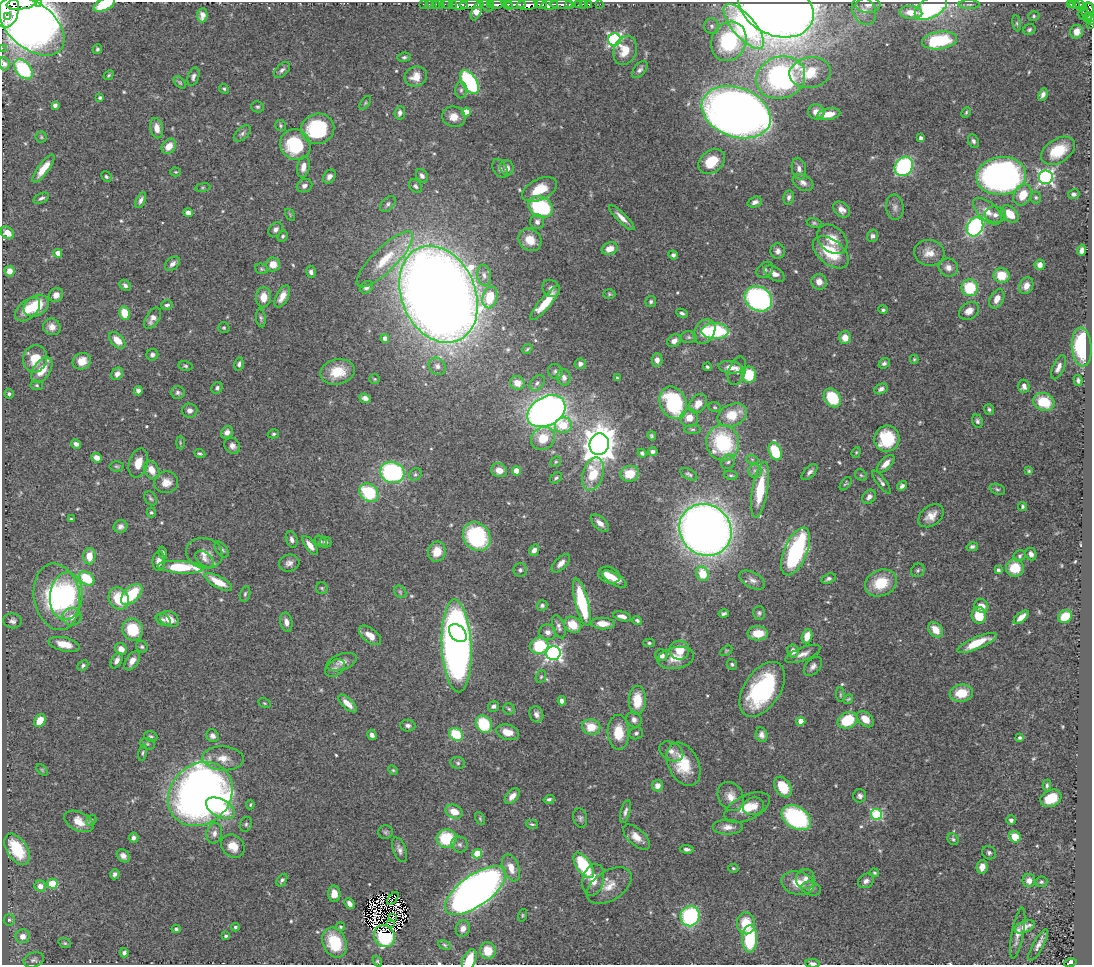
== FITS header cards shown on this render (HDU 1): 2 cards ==
NAXIS1  =                 1090
NAXIS2  =                  963

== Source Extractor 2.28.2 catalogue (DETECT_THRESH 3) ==
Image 1090 x 963 px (HDU 1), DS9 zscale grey, 1 PNG px = 1 image px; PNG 1094 x 967 px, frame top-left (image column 1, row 963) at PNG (2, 2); each listed source drawn as its Kron ellipse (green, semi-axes under 4 px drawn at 4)
Background 1.03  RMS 0.024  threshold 0.0715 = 3 sigma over >= 5 px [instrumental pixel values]
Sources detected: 574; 8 with non-positive FLUX_AUTO (blend fragments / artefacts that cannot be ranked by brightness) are neither listed nor drawn; of the other 566, the 500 brightest by FLUX_AUTO listed and drawn (66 fainter detections omitted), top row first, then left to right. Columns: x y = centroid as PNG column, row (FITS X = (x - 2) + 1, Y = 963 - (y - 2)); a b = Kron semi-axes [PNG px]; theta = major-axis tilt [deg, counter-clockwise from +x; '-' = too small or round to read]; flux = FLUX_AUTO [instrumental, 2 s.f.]
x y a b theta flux
38 2 2 2 - 49
22 3 15 5 7 3000
423 4 2 2 - 16
429 4 2 2 - 19
435 4 3 2 - 35
440 4 2 2 - 17
447 4 6 3 -10 62
497 4 9 3 6 680
516 4 10 3 1 560
541 4 6 3 -7 530
561 4 11 3 -1 350
569 4 3 3 - 170
579 4 3 3 - 59
583 4 2 2 - 11
589 4 3 3 - 42
600 4 2 2 - 11
1074 4 5 3 - 170
104 5 11 6 23 54
452 5 3 2 - 82
459 5 9 5 -6 1400
471 5 12 3 3 1500
486 5 8 4 -44 220
491 5 3 2 - 160
507 5 6 4 -36 370
527 5 10 5 4 2200
550 5 8 5 7 1500
868 5 12 7 3 9.4
969 5 10 4 0 3.9
1071 5 4 3 - 86
1080 5 6 4 -65 270
776 7 39 28 -25 2300
931 8 18 10 30 330
1090 8 6 3 -60 190
6 9 18 13 85 7400
864 10 15 11 -62 16
1088 11 9 6 -87 46
476 12 9 4 68 31
911 12 11 6 -5 22
1083 12 7 3 76 39
202 15 7 5 86 10
7 16 4 2 - 430
1034 16 6 4 16 2.4
1088 18 5 3 - 110
1091 19 5 2 - 28
1017 23 8 4 -82 3.1
1091 25 3 2 - 23
32 26 38 23 -40 1300
712 26 8 7 - 5.3
744 26 28 11 -49 290
1029 30 6 5 - 3.7
1077 32 7 6 - 13
614 40 6 6 - 360
939 40 18 8 7 120
729 41 20 17 64 160
2 48 2 2 - 13
97 49 5 4 - 2.8
625 50 15 11 70 26
404 57 6 4 10 3
4 64 7 5 -77 4.2
23 69 11 7 -50 130
282 70 9 5 44 5.6
640 70 10 6 49 5.8
810 73 21 15 8 51
108 75 5 4 - 2.2
193 77 9 5 71 5.6
416 77 11 9 23 20
781 78 25 21 18 370
180 82 7 4 -45 2.5
469 82 13 7 -58 260
224 89 5 4 - 2.6
461 90 8 6 88 4.8
1043 94 6 4 67 5.9
100 98 4 3 - 2.9
365 103 8 4 55 2.4
55 105 4 4 - 7
257 107 6 5 - 3.3
466 112 4 4 - 23
736 112 35 24 -21 1900
816 112 8 7 - 12
966 112 5 3 - 2.3
400 113 7 5 84 5.6
829 114 12 5 11 20
454 117 12 10 -16 19
280 126 6 5 - 2.6
157 128 10 6 -79 14
318 129 17 15 13 130
242 133 10 5 43 4.7
41 137 5 5 - 2.7
921 138 4 4 - 6.4
973 141 7 5 -65 4.3
295 145 16 14 -46 100
169 146 8 6 48 19
1058 151 18 11 33 46
712 161 15 11 38 40
904 166 10 8 52 280
303 167 10 6 79 12
507 168 8 6 -73 9
43 169 17 5 53 22
500 169 10 6 -60 6.3
799 169 11 7 -77 8.8
176 172 5 4 - 2.1
422 176 7 5 -57 6.8
1001 176 25 19 7 740
106 177 6 4 -45 2.8
329 177 7 5 54 7.5
1046 177 7 7 - 440
803 182 11 7 -30 8.8
304 186 8 6 26 6.4
415 186 7 5 -46 4.4
203 188 7 4 8 2.5
539 189 19 10 25 38
1074 194 6 5 - 4.1
1023 195 11 8 60 29
789 197 7 5 80 4.8
1036 197 6 5 - 2.8
41 198 8 5 24 4.2
141 200 8 4 65 6.1
755 202 7 5 19 7.6
388 204 9 6 47 4.7
541 207 13 10 -29 140
895 207 13 9 -85 8
842 210 9 7 -41 10
987 211 17 9 -43 20
188 213 4 4 - 7.7
1010 214 10 6 -45 31
290 215 7 4 -57 2.1
995 215 11 8 -5 9.5
622 218 17 5 -44 13
537 222 7 7 - 6.2
814 223 7 5 -10 3
975 227 10 8 62 280
275 229 8 6 48 5.9
7 233 7 5 -36 17
283 236 6 4 62 3
873 236 6 5 - 5.7
832 239 17 12 -43 28
530 240 12 10 -44 27
610 249 8 6 18 18
1082 250 5 4 - 7.9
778 251 8 7 - 7.7
831 252 21 12 -38 62
58 253 4 4 - 17
929 253 15 13 -8 19
673 255 5 4 - 4.6
385 259 37 12 45 58
172 264 8 5 42 7.4
273 264 7 7 - 18
1040 265 5 5 - 7.3
948 268 10 9 - 10
261 269 6 5 - 2.5
765 270 9 7 44 5.4
9 271 5 5 - 12
311 272 6 5 - 4.6
774 274 11 6 -32 12
484 275 10 7 -79 6.6
1002 275 8 7 - 37
819 282 8 7 - 12
125 285 6 5 - 5
1026 286 9 6 65 12
366 287 7 5 36 5.3
551 288 9 8 - 6.5
970 288 8 8 - 68
438 294 50 37 -67 3800
609 294 6 5 - 2.5
56 295 7 6 - 10
282 296 12 6 61 16
263 297 10 7 85 21
490 297 11 7 75 49
758 299 14 12 -32 320
997 299 10 6 63 14
651 302 6 5 - 3.3
545 303 22 5 50 35
167 305 6 5 - 4.1
36 306 13 10 29 51
27 309 14 9 42 24
883 310 5 4 - 2.9
969 311 11 8 32 13
125 313 7 5 -77 41
682 313 6 4 -24 3.9
152 318 12 6 58 12
261 318 9 5 -83 3.7
52 327 9 8 - 11
224 328 6 5 - 2.6
704 331 13 10 58 25
715 331 13 8 -1 150
689 337 8 6 -2 4.7
385 338 4 4 - 8.1
845 338 6 6 - 19
117 340 10 6 -46 22
674 341 7 5 35 8.9
1082 347 19 10 -86 120
527 349 5 3 - 2.1
152 355 6 5 - 4.7
35 359 13 12 - 36
914 359 4 4 - 2
657 360 7 5 88 8.3
82 361 9 8 - 22
884 363 6 5 - 4.3
239 364 7 4 82 4.1
580 364 6 5 - 6.4
185 366 7 4 -9 2.8
437 366 9 8 - 8.1
707 367 4 3 - 2.6
730 367 12 6 -6 15
1058 367 13 5 66 8.7
42 370 14 8 56 28
737 371 15 8 72 11
337 372 17 12 12 35
555 372 8 7 - 4.8
117 374 7 5 53 7.4
749 375 8 7 - 51
564 377 8 7 - 7.7
617 378 3 3 - 2.7
375 379 5 4 - 2.1
1078 381 5 4 - 4.5
517 383 7 6 - 18
537 383 9 6 52 5.2
37 385 6 5 - 2.5
1024 386 7 5 89 6.7
217 388 6 5 - 4
881 389 7 5 26 6.4
138 391 4 4 - 5.6
178 392 7 6 - 4.2
9 394 5 4 - 3.4
365 398 5 4 - 5.9
832 398 10 8 -54 72
1044 402 11 8 -20 53
673 403 17 13 -66 160
698 404 11 8 51 17
715 407 6 4 -21 2.6
989 409 5 5 - 3.2
189 410 8 7 - 7.4
546 411 20 14 30 1000
732 415 15 10 24 44
689 418 9 8 - 19
977 421 7 5 -68 4.1
563 425 8 7 - 41
693 429 8 4 0 3
227 432 6 5 - 7.5
273 434 6 4 15 2.7
652 436 4 3 - 2.4
543 438 12 11 - 37
887 439 13 12 - 76
180 443 7 3 -90 2.1
723 443 17 16 - 140
76 444 5 4 - 6.2
599 444 11 9 75 2700
232 446 8 7 - 7.6
775 451 9 6 -67 77
653 452 5 4 - 4.3
856 452 5 4 - 2.1
642 453 4 4 - 3.8
200 454 6 3 -24 3.2
97 458 5 4 - 11
752 459 6 4 -19 2.4
556 462 6 5 - 2.5
728 462 8 6 55 4.8
138 463 15 9 75 20
886 464 11 5 46 11
116 466 7 5 -2 2.7
151 470 10 7 -58 18
499 470 8 6 -21 17
516 471 4 4 - 29
755 471 6 6 - 5.6
1029 471 4 4 - 2.1
392 472 12 10 -16 220
810 472 10 5 46 5.9
415 474 7 5 44 3.3
593 474 17 10 73 58
630 474 9 8 - 28
689 474 9 5 -30 3.7
731 475 7 4 -10 2.6
861 475 6 5 - 2.8
556 478 6 4 37 3.1
166 482 12 11 - 15
882 482 14 4 -53 5.1
846 484 8 4 53 2.3
902 486 5 4 - 5.3
997 489 8 5 -19 3.6
760 490 28 7 81 73
369 493 10 8 -41 86
869 497 8 6 53 6.9
151 498 8 5 -56 3.2
1022 507 4 4 - 2.6
151 512 5 4 - 2.6
931 516 14 9 37 17
71 519 3 3 - 2.4
600 523 11 6 -42 11
121 526 7 6 - 6.2
705 530 27 25 -41 1800
477 537 15 13 -52 170
292 540 8 5 -71 6.3
321 541 6 5 - 3.1
325 542 6 5 - 4.6
310 545 11 5 -54 12
972 547 6 4 14 3.9
222 550 9 5 -53 5.1
534 550 6 4 55 7.3
796 551 25 11 67 240
437 552 10 8 70 30
163 553 6 3 -73 3.6
204 553 18 15 -16 20
1031 554 6 5 - 6.6
89 556 8 6 87 26
1020 556 6 5 - 3.3
204 559 10 6 -39 6.9
159 561 10 6 87 11
289 563 10 8 15 8.1
561 563 11 6 45 9.6
181 567 23 6 -4 91
1015 568 9 8 - 35
520 570 7 6 - 4.6
918 570 7 6 - 3.6
998 570 4 3 - 4.4
702 574 7 6 - 42
609 575 11 8 -20 17
87 578 8 6 -38 68
614 579 13 6 -31 17
828 579 7 5 18 4.3
752 580 14 7 -28 9.2
218 582 15 6 -28 31
881 583 16 13 24 53
322 588 6 6 - 2.6
400 592 7 5 -46 3.3
132 594 13 7 44 74
245 594 8 5 78 3.7
66 596 24 16 84 180
57 597 33 23 -80 190
119 599 11 9 -58 54
582 602 24 6 -76 120
542 605 5 5 - 3.8
981 606 7 6 - 15
759 613 7 6 - 3.5
724 614 5 3 - 4
979 615 8 7 - 44
622 616 9 4 -13 8.9
72 617 9 9 - 14
1021 617 9 4 39 13
1065 617 7 6 - 40
169 619 10 7 -29 19
163 620 8 5 -29 4.4
637 620 5 4 - 2.8
12 621 9 7 -8 6.1
286 622 9 6 -77 8.7
603 624 12 5 -4 17
573 625 9 7 -36 29
559 627 12 6 -72 6.1
132 630 11 10 - 60
935 630 8 6 -48 22
548 632 8 7 - 8.5
458 633 10 7 -45 210
758 633 10 7 0 31
370 635 13 7 -38 19
807 636 7 5 74 22
649 643 5 4 - 2.8
977 643 21 6 23 45
64 644 16 6 -13 21
457 646 46 14 -87 1400
539 646 9 8 - 68
142 647 6 5 - 3.3
121 649 6 5 - 14
679 650 10 9 - 27
726 651 7 4 30 2.1
793 651 6 6 - 11
553 653 7 7 - 480
803 654 19 6 21 12
661 655 6 6 - 9.8
676 658 18 11 11 24
117 661 8 5 60 7.2
132 661 11 6 56 13
342 662 15 8 18 13
732 664 5 5 - 3.1
83 665 6 4 43 3.5
813 666 11 7 49 7.3
335 668 11 7 36 7.2
541 677 6 5 - 2.7
762 689 31 18 56 200
961 693 12 8 7 38
840 695 7 3 -83 2.2
848 699 5 4 - 2
637 700 14 8 89 42
562 701 5 4 - 5.8
264 703 6 4 -27 2.1
347 703 12 5 -44 15
493 706 6 5 - 4.6
509 709 6 5 - 2.8
536 714 8 6 -67 7
865 719 9 6 -43 19
634 720 8 7 - 7.4
847 720 10 8 26 66
40 721 7 5 58 23
801 721 4 4 - 24
484 724 9 7 -61 76
408 726 7 6 - 5.7
591 727 9 7 -11 33
508 732 12 7 -15 20
618 732 17 11 -89 39
636 733 7 6 - 4.6
456 734 7 6 - 69
372 735 5 4 - 5.6
762 735 7 5 -77 7.1
212 736 6 6 - 6.2
151 737 7 5 -20 3.3
1020 738 4 3 - 2.6
147 744 7 5 -19 3.4
671 751 13 9 -29 9.9
143 753 8 4 79 2.9
223 758 20 12 -3 25
458 763 7 6 - 4.1
683 764 23 15 -63 59
42 770 6 4 -45 2.1
393 770 5 4 - 2.1
1047 785 6 3 89 3.1
657 786 6 5 - 13
783 787 11 7 -57 42
200 794 34 29 43 1200
512 796 9 5 47 12
860 796 7 6 - 4.8
731 797 15 12 -56 19
1051 798 11 8 26 33
549 799 5 4 - 3.1
250 805 5 3 - 2.1
753 806 10 9 - 12
747 807 24 12 25 33
220 808 15 9 -29 80
454 812 9 6 -22 21
625 812 12 4 74 5.8
876 814 6 5 - 170
580 818 10 7 -77 4.8
796 818 16 11 -32 240
480 819 7 4 -64 2.4
91 820 6 5 - 3.1
1011 820 4 4 - 5.2
79 821 15 9 -26 25
246 824 8 5 75 3.6
532 824 6 3 -12 2.7
728 827 15 7 -1 13
385 832 7 7 - 3.2
214 833 10 8 78 8.5
636 837 16 8 -42 17
1015 837 6 5 - 31
134 838 5 5 - 5.3
447 839 10 9 - 79
953 839 6 5 - 3
460 844 8 7 - 5.4
233 846 12 10 -43 23
17 849 17 10 -56 68
687 849 7 4 -3 5
399 850 13 6 -69 7.8
989 853 7 6 - 4.1
477 854 5 4 - 51
123 856 7 5 -44 8.3
584 865 15 7 -56 100
982 867 7 5 80 12
511 868 14 8 -69 19
733 868 5 4 - 2.1
874 873 5 4 - 2.7
115 874 5 5 - 5.8
805 879 10 9 - 11
282 880 7 4 57 4.1
593 880 16 10 76 24
866 881 8 6 32 6.5
1029 881 6 6 - 10
1041 882 6 5 - 3.5
798 883 17 11 -15 28
52 884 5 5 - 74
40 886 6 5 - 14
609 886 25 14 33 29
811 889 10 6 -16 5.8
475 890 36 15 36 1500
334 894 8 6 -88 15
393 898 7 2 53 2.7
349 903 6 4 -48 6.2
523 915 6 4 75 2.2
690 916 10 9 - 170
392 917 3 2 - 2.3
9 920 6 5 - 3.2
390 923 4 2 - 2.1
746 923 11 9 -87 42
235 927 4 4 - 3.1
341 927 4 4 - 2.5
1025 927 10 5 21 16
176 929 4 4 - 3.4
463 929 8 7 - 9.9
1018 933 26 6 79 13
23 936 7 7 - 12
226 936 3 3 - 3
384 936 11 10 - 140
750 939 14 7 89 120
65 943 6 4 -21 2.6
335 943 16 11 -67 66
445 945 6 4 -28 2.6
1038 945 18 5 61 9.2
488 951 8 8 - 28
124 953 4 4 - 4.4
34 960 10 7 18 5.1
469 960 11 6 67 34
377 961 6 4 -53 2.1
813 963 7 3 -2 5.9
1070 963 6 4 12 180
At the frame edge (FLAGS 8, measured only in part): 11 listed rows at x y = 38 2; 22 3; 104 5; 1090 8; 6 9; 1091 19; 1091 25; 2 48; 469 960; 813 963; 1070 963
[66 fainter detections neither listed nor drawn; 8 non-positive-flux detections neither listed nor drawn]